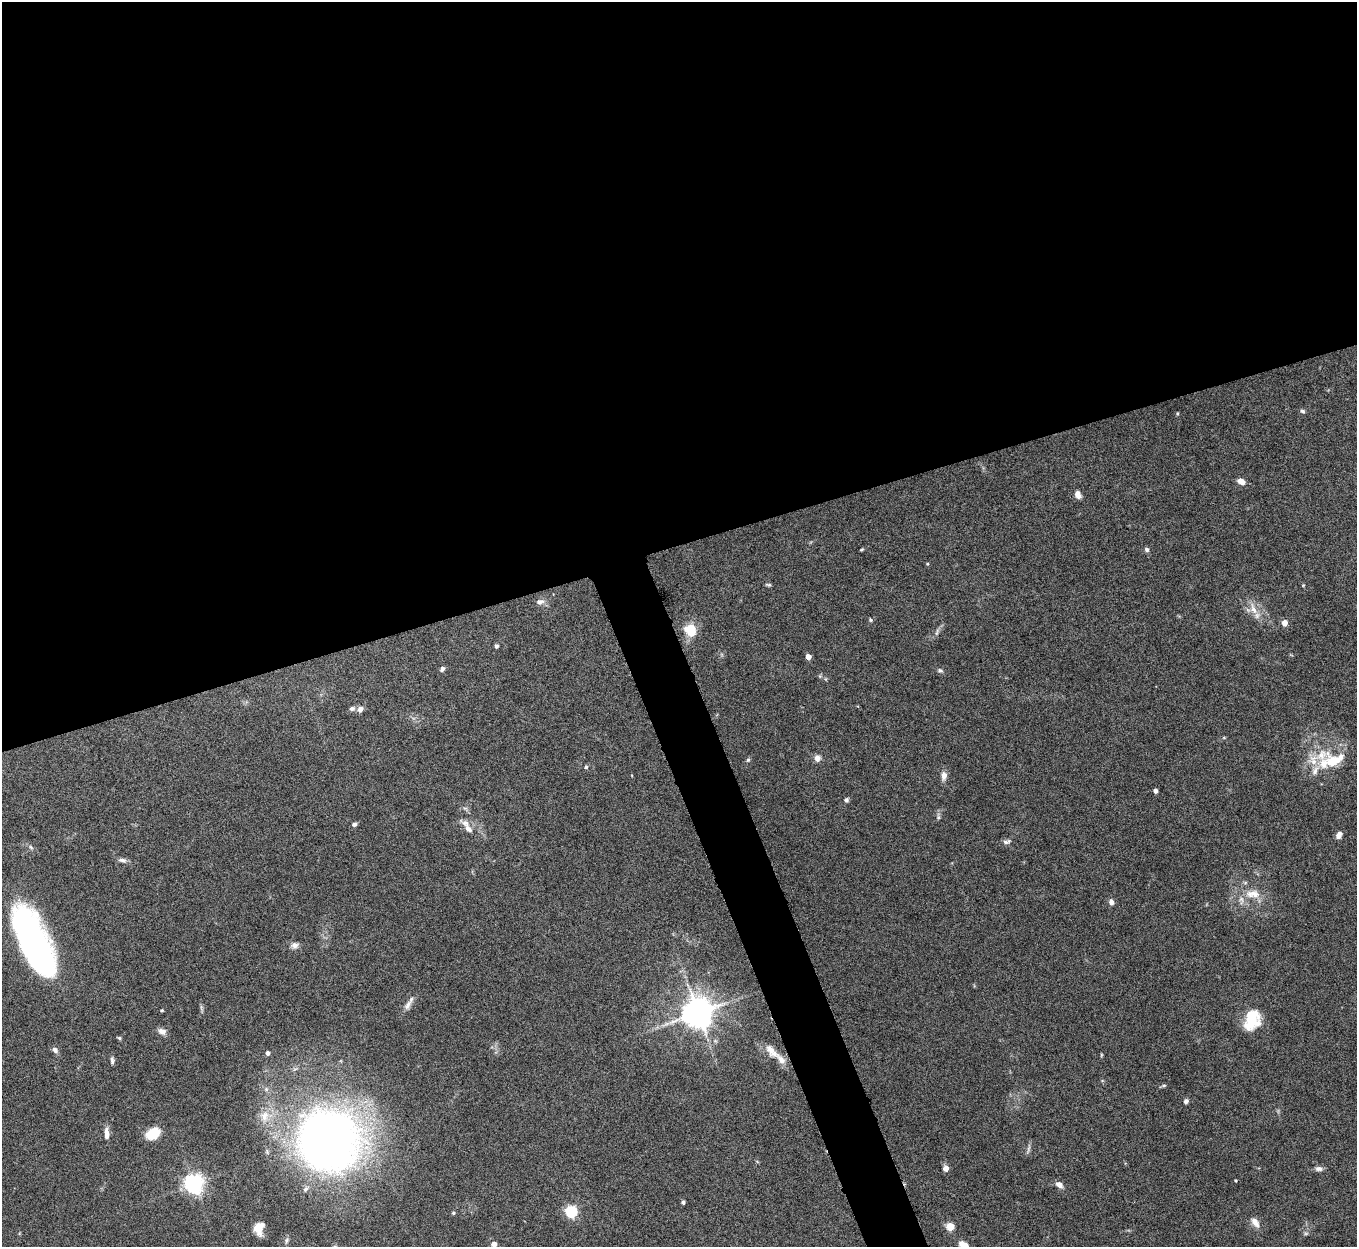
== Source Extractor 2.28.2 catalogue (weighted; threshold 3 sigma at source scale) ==
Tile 2 of 4 x 4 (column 2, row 1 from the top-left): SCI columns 1357-2711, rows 3886-5130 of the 5424 x 5404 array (HDU 1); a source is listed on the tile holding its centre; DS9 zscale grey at full resolution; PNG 1359 x 1249 px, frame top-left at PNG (2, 2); no overlay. Shown black and unused: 46% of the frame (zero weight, under 5 of 10 exposures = <1% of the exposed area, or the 3 px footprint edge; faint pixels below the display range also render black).
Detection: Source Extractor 2.28.2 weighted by HDU 2 'WHT'; one run over the whole footprint, this tile lists its part. Background 0.161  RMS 0.0059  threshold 0.0241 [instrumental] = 3 sigma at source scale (4.09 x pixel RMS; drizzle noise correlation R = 1.36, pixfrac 0.8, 0.05/0.05 arcsec/px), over >= 5 px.
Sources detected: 85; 2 too faint to see at this stretch — not listed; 8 inside a brighter listed object's ellipse — not listed separately; the other 75 listed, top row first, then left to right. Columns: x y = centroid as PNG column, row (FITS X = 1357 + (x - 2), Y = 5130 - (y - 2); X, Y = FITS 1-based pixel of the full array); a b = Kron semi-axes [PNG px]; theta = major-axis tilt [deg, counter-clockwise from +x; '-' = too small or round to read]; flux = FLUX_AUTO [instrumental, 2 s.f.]
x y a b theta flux
1302 411 7 5 -23 1.2
1177 413 4 3 - 0.63
1241 481 8 6 -27 4.1
1078 495 8 6 -65 3.5
862 549 5 3 - 0.6
1147 549 5 5 - 1.5
927 564 4 4 - 0.53
768 585 7 4 -10 0.88
1303 585 4 4 - 0.49
540 602 12 7 10 2.5
1253 609 20 9 -66 6.3
871 620 6 4 -73 0.72
1284 623 5 4 - 6.5
690 630 16 14 -58 11
937 632 12 4 71 1.6
496 646 4 4 - 1.3
808 657 4 4 - 6.5
442 669 6 5 - 1.5
940 671 8 6 -17 1.3
820 676 5 5 - 0.76
826 679 6 4 -71 0.65
352 709 8 6 20 1.6
360 709 7 6 - 2.7
1224 737 5 3 - 0.55
1322 755 29 18 22 18
817 758 7 6 - 3.5
748 760 6 4 66 0.89
586 767 5 5 - 0.87
944 776 11 7 85 3.4
1155 791 4 4 - 2.4
846 800 5 5 - 1.4
465 808 7 4 -19 1
938 817 9 5 89 1.3
354 824 6 5 - 1.3
468 829 13 8 -50 3.8
1339 835 8 6 60 2.9
1007 842 12 6 13 1.8
31 847 7 5 -25 1.2
122 860 12 6 -8 1.9
1253 894 22 12 -4 9.4
1111 902 7 5 -78 2.4
34 941 67 24 -65 180
295 945 10 8 17 2.5
408 1005 15 7 57 3.4
162 1010 4 3 - 0.56
698 1012 9 9 - 1100
1251 1018 25 15 72 19
162 1031 9 7 -23 3.4
119 1038 5 4 - 0.76
55 1050 8 6 -51 2.1
772 1051 28 11 -46 7.6
267 1053 4 4 - 2.1
1101 1055 5 3 - 0.54
112 1060 10 4 -86 1.4
1164 1085 8 4 1 0.8
1186 1101 5 5 - 1.6
265 1116 17 13 78 8.5
106 1133 14 6 -88 3.8
153 1133 13 9 31 15
328 1141 37 36 - 660
1028 1149 17 3 77 1.3
946 1168 6 5 - 3.7
1319 1169 10 6 3 2.1
1235 1180 3 3 - 0.55
194 1184 7 6 - 300
1059 1185 8 6 -35 3.1
306 1189 10 6 45 2.2
683 1202 4 4 - 1.4
571 1211 6 5 - 66
453 1213 5 4 - 0.77
1255 1222 15 8 -57 3.9
950 1226 5 5 - 19
259 1228 11 8 82 9.8
287 1240 9 6 66 1.5
494 1244 4 4 - 5.1
Isophote crosses this tile's border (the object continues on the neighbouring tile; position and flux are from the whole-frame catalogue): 2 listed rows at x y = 34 941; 494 1244